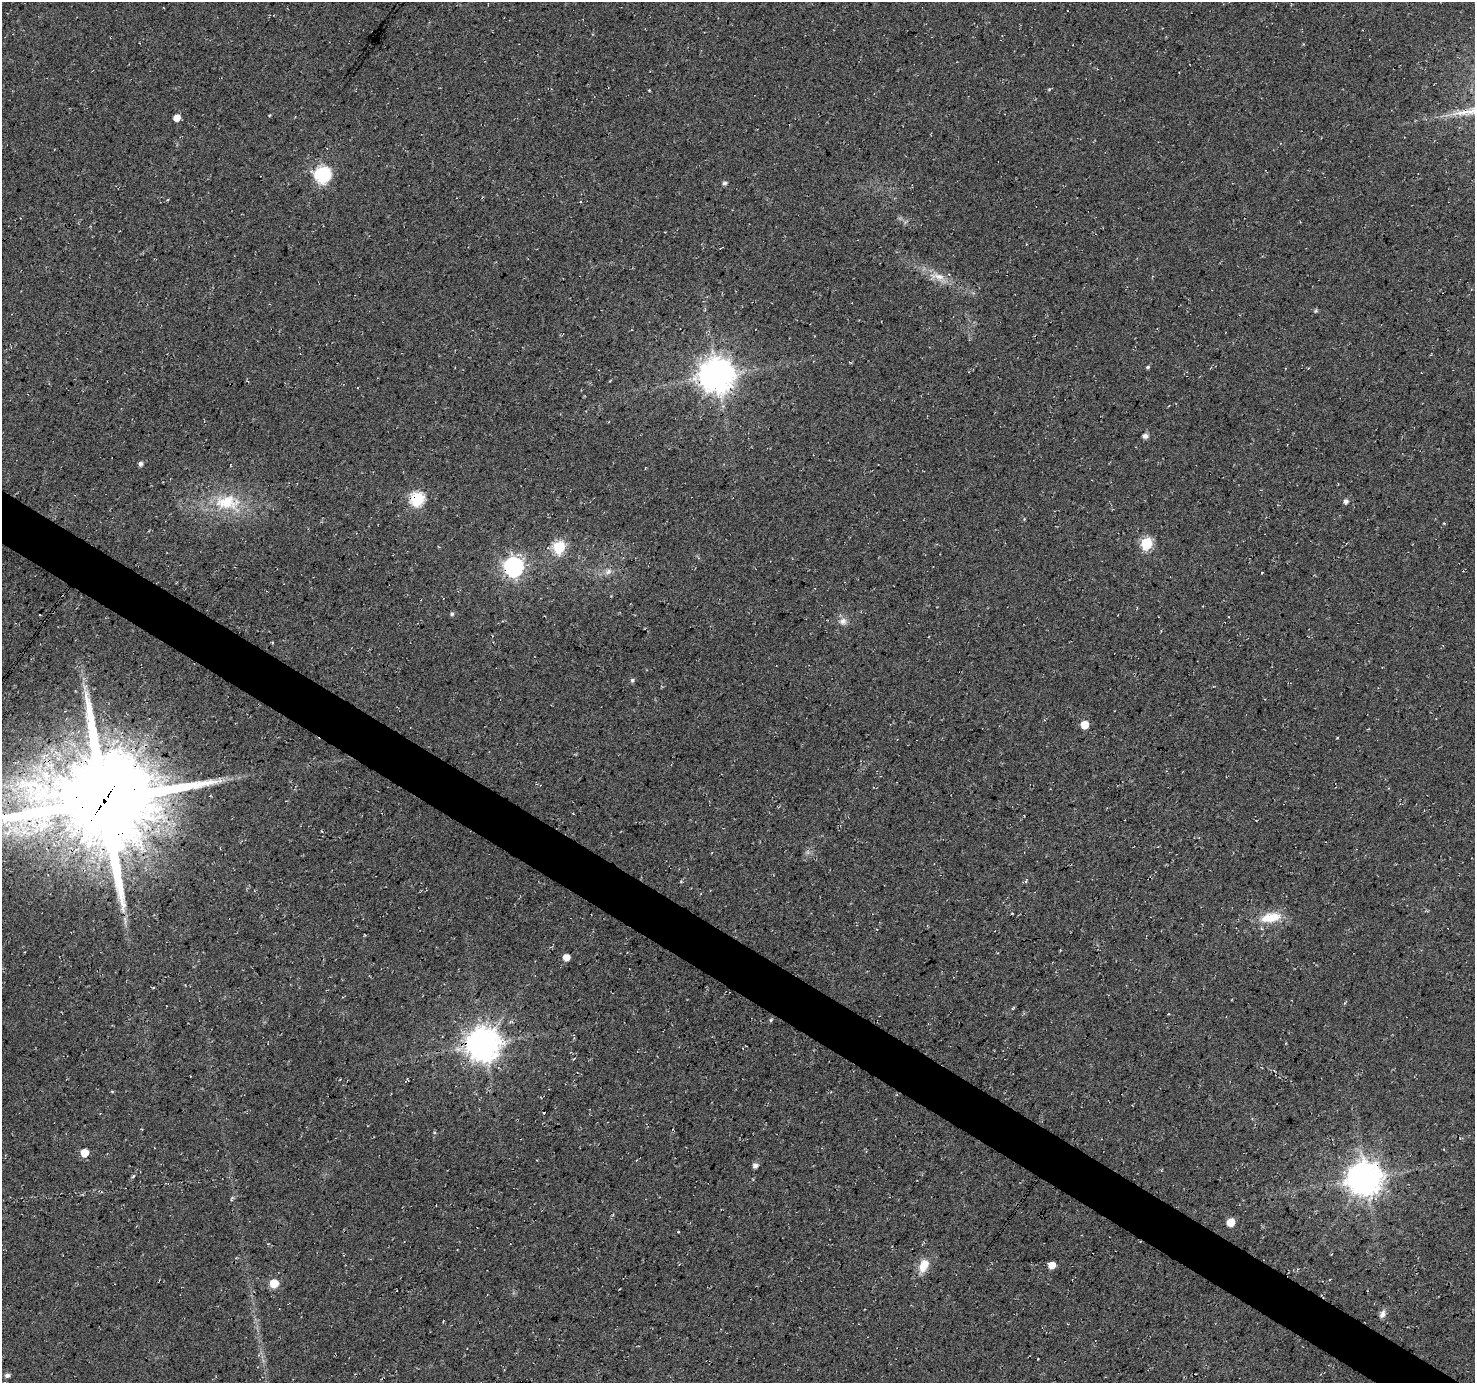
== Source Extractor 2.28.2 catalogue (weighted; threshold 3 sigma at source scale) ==
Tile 6 of 4 x 4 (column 2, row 2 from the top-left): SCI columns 1481-2953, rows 3016-4396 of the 5900 x 5964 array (HDU 1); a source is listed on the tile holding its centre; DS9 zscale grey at full resolution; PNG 1477 x 1385 px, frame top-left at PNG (2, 2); no overlay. Shown black and unused: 4% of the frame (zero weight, under 3 of 4 exposures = <1% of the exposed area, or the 3 px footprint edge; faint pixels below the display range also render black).
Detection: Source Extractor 2.28.2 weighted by HDU 2 'WHT'; one run over the whole footprint, this tile lists its part. Background 0.0119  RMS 0.0054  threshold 0.0245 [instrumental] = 3 sigma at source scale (4.5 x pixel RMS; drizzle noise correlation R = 1.50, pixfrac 1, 0.0396/0.0396 arcsec/px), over >= 5 px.
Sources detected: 45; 1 too faint to see at this stretch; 3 cosmic-ray / hot-pixel residue — not listed; the other 41 listed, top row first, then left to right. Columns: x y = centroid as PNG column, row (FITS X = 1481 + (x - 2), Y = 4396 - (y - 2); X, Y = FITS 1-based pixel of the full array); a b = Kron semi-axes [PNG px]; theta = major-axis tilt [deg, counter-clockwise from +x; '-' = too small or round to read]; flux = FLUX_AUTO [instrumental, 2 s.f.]
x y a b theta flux
1049 89 4 4 - 0.63
177 118 5 5 - 5.8
323 174 9 7 -78 120
724 183 5 5 - 1.5
938 276 23 8 -10 6.7
1316 310 5 5 - 0.73
850 362 5 2 - 0.51
1148 367 4 4 - 0.82
717 375 10 10 - 1200
1145 436 6 5 - 2.4
140 464 5 4 - 1.5
417 499 6 6 - 83
1346 501 5 5 - 2.4
227 502 38 21 1 27
1146 543 6 6 - 52
559 547 6 6 - 59
514 567 7 7 - 260
608 572 10 7 34 2.6
1262 573 3 2 - 0.5
452 614 5 5 - 0.97
40 615 3 2 - 0.71
842 621 10 8 40 3
632 680 5 5 - 0.98
85 687 7 5 59 1.7
1084 725 5 5 - 10
220 781 7 5 77 1.6
104 801 36 31 7 9100
1271 917 29 12 11 13
566 957 5 5 - 6.6
771 1020 6 4 62 0.68
483 1045 10 10 - 1100
406 1080 7 2 57 0.6
84 1153 5 5 - 12
755 1166 6 5 - 2.1
1365 1178 10 10 - 1100
1231 1222 5 5 - 11
924 1265 15 9 69 8.8
1052 1265 5 5 - 6.7
274 1283 6 5 - 19
1382 1314 10 7 68 2.4
7 1375 6 5 - 1.9
Overlapping masked pixels (flux is a lower limit): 6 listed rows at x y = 717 375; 417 499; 514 567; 104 801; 483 1045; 1365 1178
Isophote crosses this tile's border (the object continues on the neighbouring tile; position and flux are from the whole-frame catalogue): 1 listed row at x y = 104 801